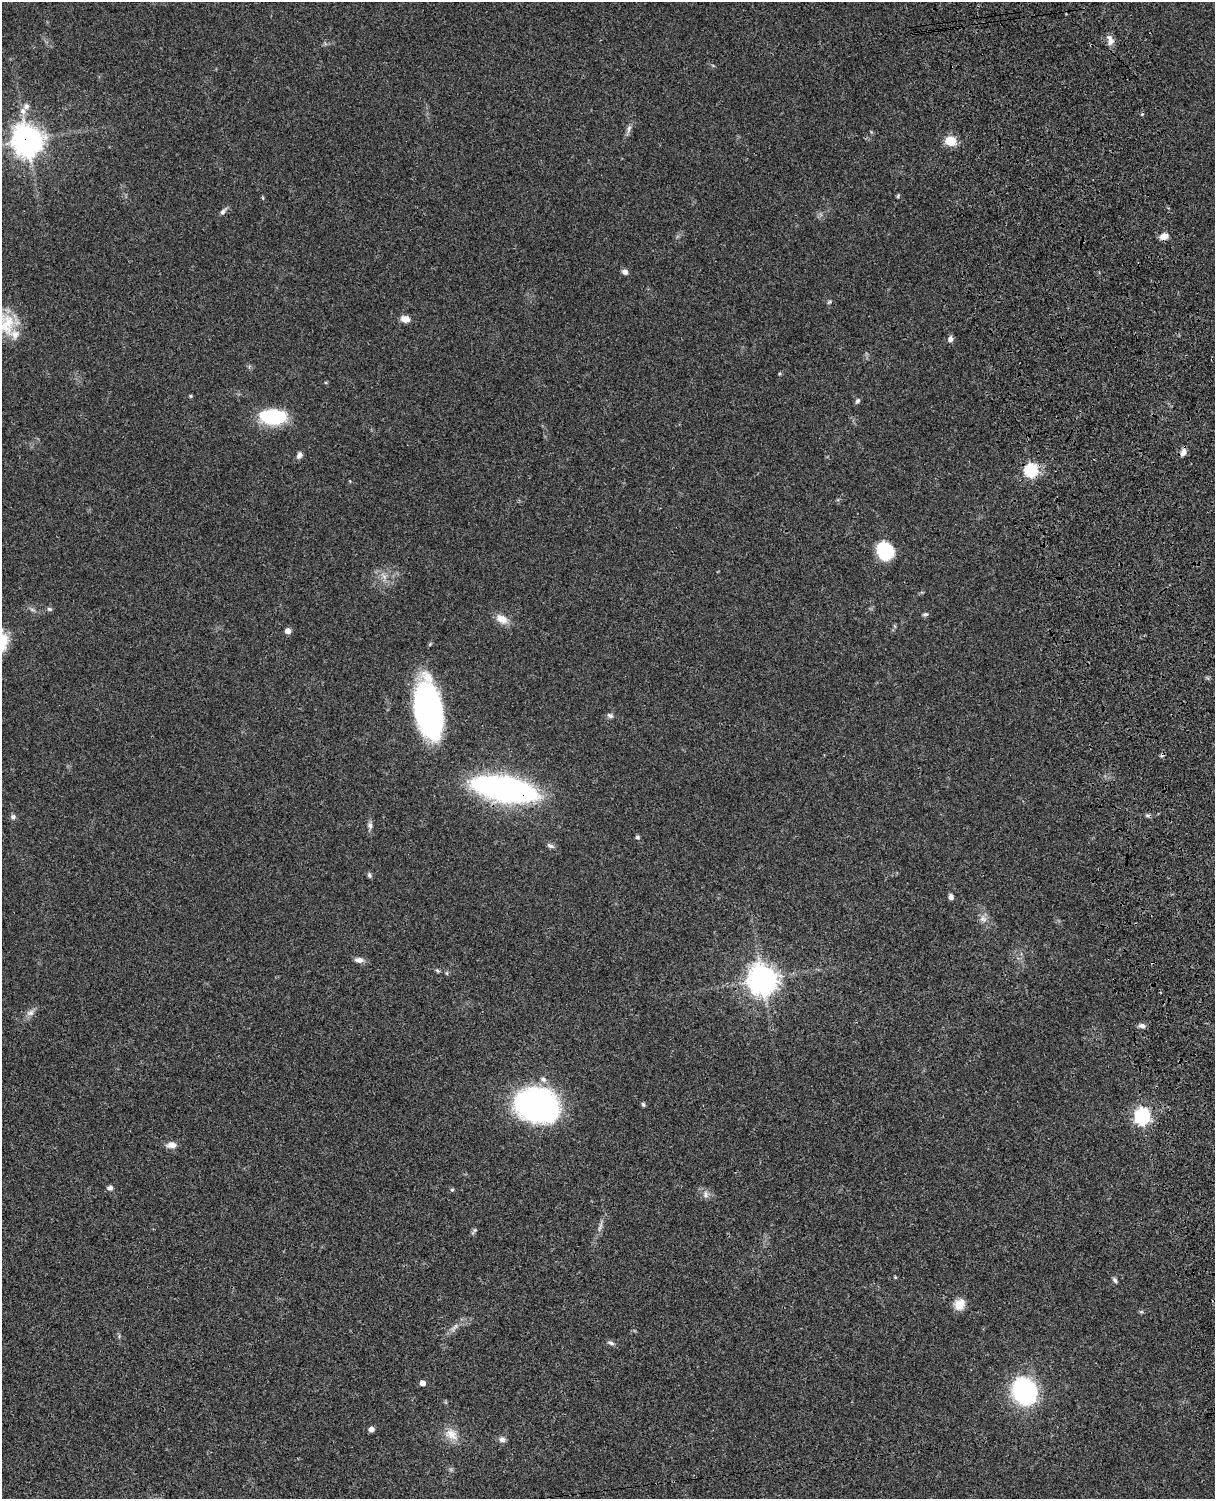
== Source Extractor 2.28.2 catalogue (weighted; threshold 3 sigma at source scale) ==
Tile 6 of 4 x 3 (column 2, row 2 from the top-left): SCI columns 1334-2546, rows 1771-3267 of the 5089 x 4924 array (HDU 1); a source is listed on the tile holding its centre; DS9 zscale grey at full resolution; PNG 1217 x 1501 px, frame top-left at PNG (2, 2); no overlay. Shown black and unused: <1% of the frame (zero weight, under 3 of 4 exposures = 6% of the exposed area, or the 3 px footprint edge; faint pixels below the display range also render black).
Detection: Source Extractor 2.28.2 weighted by HDU 2 'WHT'; one run over the whole footprint, this tile lists its part. Background 0.0864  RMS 0.0061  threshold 0.0274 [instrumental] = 3 sigma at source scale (4.5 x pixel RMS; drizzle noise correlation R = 1.50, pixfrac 1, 0.05/0.05 arcsec/px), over >= 5 px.
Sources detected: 66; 1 cosmic-ray / hot-pixel residue — not listed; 3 inside a brighter listed object's ellipse — not listed separately; the other 62 listed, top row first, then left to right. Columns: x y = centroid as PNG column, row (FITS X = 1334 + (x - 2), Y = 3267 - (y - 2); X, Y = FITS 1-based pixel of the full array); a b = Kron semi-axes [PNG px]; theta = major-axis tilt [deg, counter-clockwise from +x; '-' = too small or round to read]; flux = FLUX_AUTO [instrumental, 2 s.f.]
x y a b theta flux
1110 40 14 8 -74 4.1
23 111 11 8 -85 3.9
629 129 13 5 78 2.2
27 140 12 11 - 560
951 141 12 9 -16 9.9
898 196 6 4 65 0.72
263 198 6 3 -71 0.61
223 212 10 6 56 1.9
1164 236 8 6 20 5.4
625 272 7 6 - 2.2
829 302 8 4 36 0.81
405 319 9 7 -13 5.3
8 322 34 18 -43 20
950 339 7 6 - 2.4
191 396 6 4 -89 0.64
857 401 8 5 56 1.4
273 417 29 16 -3 36
1183 452 10 7 72 2.9
299 455 9 6 63 2.3
1031 470 6 6 - 70
885 551 19 17 -58 24
384 576 8 4 -37 1.9
49 609 7 5 -3 1.1
925 614 7 4 1 1.1
501 619 17 10 -33 6.6
895 626 6 4 -70 0.72
288 631 6 6 - 2.7
428 708 51 22 -80 180
610 716 9 6 -25 1.6
504 789 50 18 -10 220
13 817 7 7 - 1.6
370 825 10 6 -89 2.1
637 837 6 4 -15 0.93
550 846 11 5 -27 1.7
369 875 7 5 -65 1.3
951 897 7 5 -76 2.1
983 919 10 8 -30 3
359 960 11 7 -8 3.2
437 970 7 4 -43 0.93
762 980 11 10 - 620
30 1013 11 8 17 2.9
1142 1026 9 6 -14 2
643 1104 6 5 - 1
537 1105 37 27 -12 190
1142 1116 7 6 - 160
171 1145 12 8 4 4.3
110 1188 8 6 -6 1.8
452 1190 5 4 - 0.9
706 1194 12 6 -82 2.3
600 1226 18 4 72 2.8
474 1231 11 4 53 1.2
895 1277 5 4 - 0.58
1115 1280 8 5 -62 1.3
959 1304 13 12 - 7.2
1141 1312 6 4 18 0.81
455 1327 12 5 48 2.6
611 1343 10 5 -17 1.6
422 1383 5 5 - 3.4
1024 1391 23 19 -57 90
371 1429 5 5 - 3
451 1434 20 13 -37 8.2
502 1439 8 8 - 2.4
Overlapping masked pixels (flux is a lower limit): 3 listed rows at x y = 27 140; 1031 470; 504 789
Isophote crosses this tile's border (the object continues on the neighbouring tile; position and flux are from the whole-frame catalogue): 1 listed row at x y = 8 322